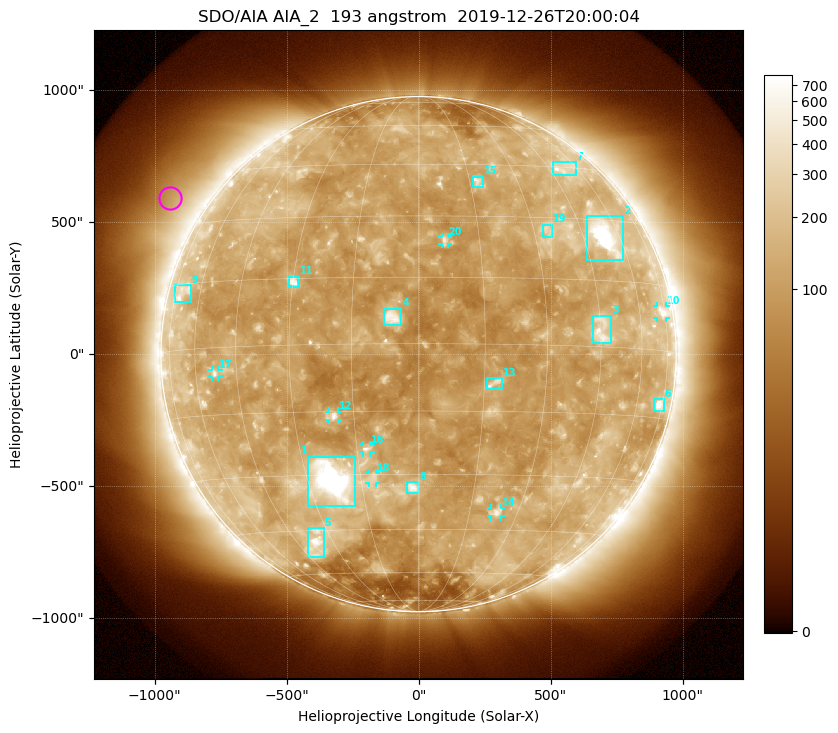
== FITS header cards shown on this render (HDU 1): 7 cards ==
TELESCOP= 'SDO/AIA'
INSTRUME= 'AIA_2'
WAVELNTH=                  193
WAVEUNIT= 'angstrom'
DATE-OBS= '2019-12-26T20:00:04.84'
CTYPE1  = 'HPLN-TAN'
CTYPE2  = 'HPLT-TAN'

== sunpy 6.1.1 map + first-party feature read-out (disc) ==
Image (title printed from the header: SDO/AIA AIA_2  193 angstrom  2019-12-26T20:00:04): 1024 x 1024 px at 2.4 arcsec/px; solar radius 976 arcsec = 407 px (full disc in frame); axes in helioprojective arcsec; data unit not stated in the header (colour bar unlabelled)
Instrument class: DISC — disc imager (sunpy class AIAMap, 193 A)
Bright regions (active regions / flare kernels): reference = the median radial profile (limb darkening/brightening removed); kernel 9 px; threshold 5 sigma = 169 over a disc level ~117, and >= 1.15x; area >= 12 px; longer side >= 10 px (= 24 arcsec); searched inside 0.97 R_sun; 25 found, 20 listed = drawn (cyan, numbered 1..; 7 of them under ~33 arcsec drawn as corner ticks so the feature stays visible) (cap 20 boxes per figure: the strongest are kept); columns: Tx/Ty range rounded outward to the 5 arcsec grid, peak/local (2 s.f.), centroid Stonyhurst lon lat
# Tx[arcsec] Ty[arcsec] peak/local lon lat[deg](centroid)
1 -420..-240 -575..-385 19 -23 -31
2 635..775 355..525 10 +53 +26
3 660..730 40..150 5.4 +45 +4
4 -135..-65 110..175 7.3 -6 +6
5 -420..-360 -770..-660 5.9 -37 -49
6 890..930 -215..-170 6.8 +72 -12
7 505..595 680..730 3.7 +52 +45
8 -45..0 -525..-485 6.5 -1 -33
9 -925..-865 200..265 3 -70 +13
10 905..935 135..185 4.1 +73 +9
11 -495..-450 255..295 6.4 -30 +14
12 -340..-305 -250..-215 6.1 -20 -16
13 260..320 -135..-90 4.7 +17 -9
14 275..315 -615..-580 4.4 +23 -40
15 205..245 630..675 3.6 +17 +40
16 -210..-180 -375..-345 4.5 -13 -24
17 -785..-755 -90..-60 3.8 -52 -6
18 -190..-160 -490..-450 3.2 -12 -31
19 470..510 445..490 2.7 +34 +27
20 85..110 415..445 3.9 +6 +24
Off-limb structures (1.02-1.3 R_sun): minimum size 162 px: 7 found; the strongest spans PA ~35..80 deg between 1.05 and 1.3 R_sun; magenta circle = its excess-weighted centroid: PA ~60 deg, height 1.14 R_sun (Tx ~-940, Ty ~590 arcsec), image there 2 x the reference